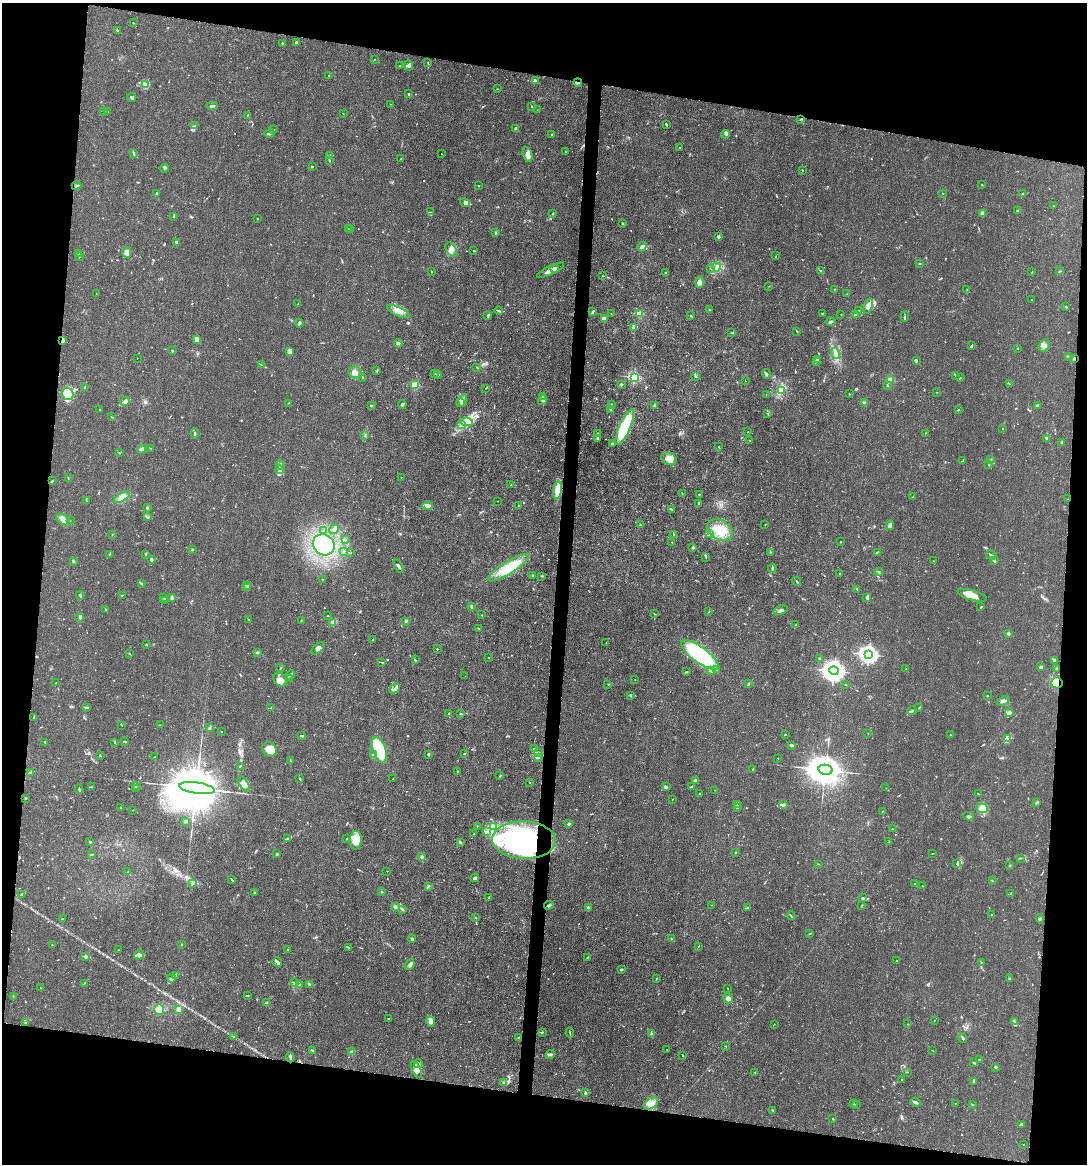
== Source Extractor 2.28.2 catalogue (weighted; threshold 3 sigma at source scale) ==
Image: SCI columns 108-4444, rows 6-4652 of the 4663 x 4660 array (HDU 1 of 3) = the unmasked area's bounding box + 8 px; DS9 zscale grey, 4 x 4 block average (1 PNG px = mean of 4 x 4 image px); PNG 1089 x 1166 px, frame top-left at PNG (2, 3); each listed source drawn as its Kron ellipse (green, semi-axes under 4 px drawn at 4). Shown black and unused: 19% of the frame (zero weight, under 3 of 4 exposures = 1% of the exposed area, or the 3 px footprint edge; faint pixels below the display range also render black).
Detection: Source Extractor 2.28.2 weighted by HDU 2 'WHT'. Background 0.0155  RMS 0.0022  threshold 0.01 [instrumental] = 3 sigma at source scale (4.5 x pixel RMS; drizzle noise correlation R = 1.50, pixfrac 1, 0.05/0.05 arcsec/px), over >= 5 px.
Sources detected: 828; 4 too faint to see at this stretch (4 x 4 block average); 11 inside a brighter object's white glare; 6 cosmic-ray / hot-pixel residue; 3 long thin detections or spike segments (spike, bleed or trail) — neither listed nor drawn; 29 coinciding with a brighter row at this scale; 70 inside a brighter listed object's ellipse — not listed separately; of the other 705, all 500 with FLUX_AUTO >= 0.444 (the completeness limit of this list) listed and drawn (205 fainter detections not listed), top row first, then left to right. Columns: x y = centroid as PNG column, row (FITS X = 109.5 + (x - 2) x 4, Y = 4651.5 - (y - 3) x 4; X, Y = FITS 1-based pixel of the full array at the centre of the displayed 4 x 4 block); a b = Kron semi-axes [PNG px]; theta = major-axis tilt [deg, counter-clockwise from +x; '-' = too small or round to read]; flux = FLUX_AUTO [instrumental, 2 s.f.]
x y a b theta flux
133 23 2 2 - 0.8
117 30 2 2 - 1.5
296 42 3 2 - 3.7
282 43 2 2 - 1.2
374 59 2 2 - 0.48
428 62 2 2 - 0.49
409 65 5 3 - 2.8
399 66 2 2 - 0.71
329 75 2 2 - 0.92
535 81 4 3 - 2.1
577 82 4 2 - 2.7
145 84 2 2 - 0.7
497 89 2 2 - 0.83
408 94 2 2 - 1.3
131 97 4 2 - 1.9
390 104 2 2 - 0.48
212 106 5 2 - 2.5
531 106 2 2 - 0.73
537 110 2 2 - 0.47
104 111 2 2 - 0.49
108 111 2 2 - 1.4
343 114 2 2 - 0.47
247 115 2 2 - 0.82
801 119 2 2 - 1.1
666 124 3 2 - 1
194 125 3 2 - 1.1
515 128 3 2 - 1.7
273 130 2 2 - 0.61
269 133 5 3 - 2.6
551 134 2 2 - 1.3
725 134 4 2 - 2
680 147 2 2 - 0.88
565 151 2 2 - 0.53
134 154 2 2 - 0.49
441 154 2 2 - 0.66
528 155 8 4 -75 6.1
330 156 2 2 - 0.64
401 159 2 2 - 0.64
329 161 2 2 - 0.54
312 167 2 2 - 1.6
165 168 4 2 - 1.6
802 170 2 2 - 0.79
982 184 2 2 - 0.47
76 186 5 2 - 1.8
478 186 2 2 - 0.58
157 193 3 2 - 2.9
943 193 2 2 - 0.51
1023 194 4 2 - 1.1
465 203 5 3 - 3.3
1054 206 2 2 - 0.65
1017 211 2 2 - 1.7
430 212 2 2 - 0.7
982 213 3 2 - 9
553 214 2 2 - 0.48
174 216 3 2 - 0.55
257 218 2 2 - 1.1
623 223 2 2 - 1.5
348 229 2 2 - 0.53
350 230 2 2 - 0.86
496 233 2 2 - 2.3
718 236 4 2 - 1.7
176 242 3 2 - 3.1
642 247 5 2 - 5.6
451 250 8 5 -61 6.5
474 251 3 2 - 0.64
127 252 5 4 - 4.4
78 253 2 2 - 0.82
80 256 3 2 - 0.64
776 256 2 2 - 0.49
920 263 2 2 - 1.1
716 267 4 2 - 1.9
555 268 4 3 - 8.7
711 269 2 2 - 0.66
550 270 15 3 26 7.1
821 270 3 2 - 1.1
1060 271 2 2 - 0.67
431 272 2 2 - 0.85
666 272 2 2 - 0.63
1032 272 2 2 - 0.78
603 276 2 2 - 0.55
699 282 6 3 87 10
769 286 2 2 - 0.52
834 289 2 2 - 0.94
967 289 2 2 - 0.45
96 294 2 2 - 0.63
847 294 2 2 - 0.48
1031 300 2 2 - 0.74
298 304 2 2 - 0.67
868 306 8 4 70 8.4
1066 307 3 2 - 1.9
710 310 2 2 - 0.85
499 311 4 2 - 1.8
858 311 3 2 - 0.77
398 312 12 4 -26 8.7
593 312 3 2 - 2.4
822 313 2 2 - 0.63
611 314 2 2 - 0.59
639 314 2 2 - 50
855 314 3 2 - 1.3
841 315 2 2 - 0.57
488 316 3 2 - 1
691 316 3 2 - 1.2
905 317 5 2 - 1.7
604 318 2 2 - 11
831 322 5 2 - 2.3
299 323 4 3 - 2.8
633 327 3 3 - 1.9
797 331 2 2 - 0.64
732 333 2 2 - 0.5
197 339 4 4 - 5.6
63 340 4 2 - 2.2
398 343 4 2 - 3.8
972 346 4 2 - 1.3
1044 346 6 5 - 5.8
1018 348 2 2 - 0.9
172 351 2 2 - 2.8
290 351 4 2 - 2.7
836 353 6 3 -71 4.2
1068 356 2 2 - 0.72
137 358 2 2 - 0.51
1074 358 3 2 - 1.8
818 359 3 2 - 1.7
916 361 3 2 - 1.3
816 362 3 2 - 1.6
261 364 2 2 - 0.48
477 367 4 2 - 0.75
377 371 3 2 - 1.1
355 372 6 6 - 7.2
435 373 2 2 - 0.79
438 374 2 2 - 2.4
766 374 5 3 - 2.1
696 376 2 2 - 1.4
955 376 2 2 - 0.83
363 377 3 2 - 1.1
634 377 2 2 - 160
960 378 2 2 - 0.48
890 380 2 2 - 50
745 381 2 2 - 0.55
1009 384 3 2 - 0.6
415 385 2 2 - 65
621 385 3 2 - 1.3
887 386 2 2 - 0.69
85 388 3 2 - 1.9
486 388 2 2 - 0.52
781 391 3 2 - 2.1
937 392 2 2 - 0.45
68 394 6 5 - 45
766 394 2 2 - 0.44
849 394 2 2 - 1.8
542 397 2 2 - 0.91
463 400 6 2 80 2.3
542 400 5 2 - 2.7
125 401 5 2 - 2
460 402 4 3 - 2.6
864 402 3 2 - 1.3
289 403 2 2 - 0.45
402 404 4 2 - 1.9
612 404 2 2 - 0.47
1038 405 4 2 - 2.9
371 406 3 2 - 1.4
655 406 3 2 - 2.6
100 409 2 2 - 0.49
610 409 2 2 - 1
958 410 2 2 - 1.2
768 413 2 2 - 0.57
111 417 2 2 - 0.87
467 422 6 3 -8 6.3
461 424 3 2 - 1.8
625 427 19 5 67 98
1002 429 2 2 - 0.52
748 432 2 2 - 0.77
195 433 5 2 - 1.6
597 433 2 2 - 0.6
925 433 2 2 - 0.48
365 435 2 2 - 0.66
598 438 4 3 - 2.4
1047 439 2 2 - 3.6
749 440 2 2 - 0.53
1062 442 4 2 - 1.9
612 444 3 2 - 2.2
719 447 2 2 - 0.52
151 448 4 2 - 0.67
142 449 4 3 - 2.4
120 453 2 2 - 0.69
669 459 8 5 -23 13
991 460 2 2 - 1.3
962 461 2 2 - 0.68
280 465 5 2 - 2.4
989 465 2 2 - 0.66
279 470 4 3 - 3.4
401 477 2 2 - 0.6
68 478 3 2 - 0.87
52 481 3 2 - 1.3
511 485 2 2 - 0.53
557 490 9 4 83 24
682 493 3 2 - 0.62
699 495 3 2 - 1
122 497 9 4 31 9.5
912 497 3 2 - 0.84
1067 499 2 2 - 0.84
86 500 2 2 - 0.84
497 501 2 2 - 0.7
698 503 3 2 - 1.2
427 505 5 4 - 4.3
519 506 2 2 - 2.1
147 508 2 2 - 7.1
672 509 2 2 - 1.1
147 516 3 2 - 1.2
63 519 7 5 -35 6.9
70 520 2 2 - 0.6
640 525 2 2 - 0.86
765 525 2 2 - 0.65
890 525 5 3 - 3
334 529 5 3 - 3.3
720 530 14 9 -34 26
324 531 2 2 - 0.94
673 534 3 2 - 0.76
710 534 3 2 - 0.89
112 535 2 2 - 0.66
345 540 2 2 - 0.81
672 542 2 2 - 0.86
841 542 2 2 - 0.88
324 545 11 10 - 180
693 548 3 2 - 2.2
192 549 3 2 - 1.2
343 551 3 2 - 0.99
770 552 2 2 - 0.51
877 552 3 2 - 1.5
351 553 2 2 - 0.46
109 554 2 2 - 0.62
146 554 2 2 - 0.66
991 555 5 2 - 2.1
706 557 2 2 - 0.6
151 560 2 2 - 3.6
73 561 2 2 - 4.4
933 561 2 2 - 0.63
994 561 3 3 - 2.2
398 566 7 2 -63 2.7
508 568 24 6 32 45
772 568 4 2 - 2
879 572 4 2 - 1.2
839 574 2 2 - 0.83
532 575 3 2 - 0.92
542 576 2 2 - 0.62
322 579 2 2 - 0.83
797 581 4 2 - 1.1
142 584 2 2 - 0.84
246 586 3 2 - 1.3
248 587 3 2 - 1.4
857 589 2 2 - 1.7
80 595 4 2 - 1.6
122 595 2 2 - 1.2
972 595 15 5 -16 15
164 597 3 2 - 0.91
867 597 3 2 - 1.7
172 598 3 2 - 3.4
164 600 2 2 - 0.53
471 607 2 2 - 2.5
981 607 2 2 - 1.7
106 609 2 2 - 1.1
781 610 7 2 17 3
708 612 2 2 - 0.61
654 613 3 2 - 0.62
481 615 2 2 - 0.79
328 616 2 2 - 0.52
79 618 4 2 - 1.6
249 620 2 2 - 0.71
301 620 2 2 - 1.2
406 621 4 2 - 1.9
333 622 4 3 - 2.8
796 625 3 2 - 0.97
478 628 3 2 - 0.73
1008 633 2 2 - 14
372 640 2 2 - 0.54
606 643 2 2 - 0.88
146 644 2 2 - 5
318 648 8 3 39 4.2
437 649 2 2 - 2
257 652 2 2 - 1.9
129 653 2 2 - 0.48
869 654 3 3 - 670
700 655 22 8 -36 120
489 657 2 2 - 0.54
820 658 3 2 - 0.77
415 660 2 2 - 1.5
1055 661 4 2 - 2.9
382 662 2 2 - 0.71
1041 667 2 2 - 5.3
280 668 3 2 - 0.87
906 668 2 2 - 0.47
1056 668 2 2 - 1.3
710 670 3 2 - 2.2
716 670 2 2 - 1.2
834 671 4 4 - 1400
686 672 3 2 - 0.78
290 675 5 2 - 3.1
465 676 2 2 - 0.69
289 679 2 2 - 0.66
635 679 2 2 - 0.6
280 680 8 6 -45 7.5
56 683 2 2 - 0.69
1057 683 5 5 - 26
608 684 2 2 - 0.65
748 684 2 2 - 1.3
846 684 2 2 - 0.55
395 688 6 2 44 2.6
631 696 3 2 - 1.3
987 696 2 2 - 1.5
1003 701 7 4 27 5.1
86 707 4 2 - 1.6
271 708 2 2 - 0.68
919 708 2 2 - 0.45
912 711 4 2 - 2.2
1009 713 4 4 - 3.8
448 714 2 2 - 0.85
460 714 3 2 - 1.4
34 717 2 2 - 1.2
121 725 3 2 - 0.68
160 725 2 2 - 0.51
209 728 3 2 - 1.4
221 732 2 2 - 1.1
868 733 2 2 - 0.51
785 734 2 2 - 0.85
950 735 2 2 - 0.61
301 736 4 2 - 1.3
1008 738 4 3 - 2.8
125 741 3 2 - 0.9
45 742 3 2 - 0.9
115 742 2 2 - 0.45
791 745 4 2 - 2.8
269 749 8 6 -40 15
534 749 3 2 - 1.5
379 750 13 6 -70 76
538 752 4 2 - 1.9
428 754 3 2 - 1.5
464 754 2 2 - 0.87
100 755 2 2 - 1.1
374 755 4 2 - 1.8
155 757 3 2 - 1.4
538 757 3 2 - 1.4
778 758 2 2 - 0.55
290 760 2 2 - 0.45
240 766 3 2 - 0.99
752 769 2 2 - 0.49
825 770 7 5 -11 5200
457 772 2 2 - 0.55
31 773 2 2 - 12
500 776 3 2 - 0.93
300 779 3 2 - 1.1
393 779 2 2 - 0.61
695 780 3 2 - 2.6
530 782 2 2 - 0.58
244 784 8 4 -56 7.2
135 785 4 2 - 1.5
91 787 3 2 - 0.73
666 787 4 2 - 1.3
692 787 2 2 - 2
136 788 3 2 - 0.86
197 788 18 5 -8 21000
886 788 2 2 - 0.55
79 789 5 2 - 1.6
715 790 2 2 - 0.45
700 794 3 2 - 1.3
978 794 2 2 - 0.87
25 798 2 2 - 0.9
672 799 2 2 - 0.55
1036 803 4 3 - 1.6
737 804 2 2 - 0.58
783 804 4 4 - 3.2
121 807 2 2 - 5.2
738 808 2 2 - 0.6
982 808 6 5 - 7.2
132 810 2 2 - 1.3
883 811 3 2 - 0.66
969 816 5 2 - 2.5
186 821 4 3 - 1.6
569 824 3 3 - 1.9
477 826 2 2 - 0.64
494 826 3 2 - 1.6
892 829 2 2 - 0.69
487 832 3 2 - 1.6
474 834 2 2 - 1
287 839 4 2 - 1.4
347 839 2 2 - 1.2
356 840 9 6 83 12
524 840 32 19 -2 180
90 841 3 2 - 0.89
889 841 3 2 - 0.59
460 842 4 2 - 1.6
735 852 2 2 - 0.7
932 853 3 2 - 0.52
92 854 3 2 - 1.6
277 854 3 2 - 1.4
422 857 3 2 - 3
1020 858 2 2 - 0.75
957 863 3 2 - 1.2
818 864 2 2 - 0.72
1010 865 2 2 - 0.85
387 871 2 2 - 0.59
128 872 3 2 - 1.6
475 878 4 2 - 2.5
232 879 4 2 - 1.5
992 881 3 2 - 0.95
192 883 2 2 - 0.89
915 884 2 2 - 0.62
428 886 4 2 - 1.4
922 886 2 2 - 0.53
254 892 2 2 - 0.62
381 892 2 2 - 0.53
1011 893 2 2 - 1.5
22 894 3 2 - 1.5
489 898 3 2 - 1.2
863 898 3 2 - 1.7
549 905 5 2 - 2.5
711 905 2 2 - 0.99
862 905 2 2 - 0.8
395 907 4 3 - 2.2
588 908 3 2 - 4.4
747 908 3 2 - 0.72
403 909 3 2 - 1.4
992 914 2 2 - 0.75
791 916 4 2 - 1
475 917 2 2 - 0.93
62 919 3 2 - 1.3
1040 919 4 2 - 1.9
810 933 2 2 - 0.68
412 939 4 3 - 2.4
672 939 2 2 - 0.88
52 945 2 2 - 0.54
182 945 2 2 - 1.1
698 946 2 2 - 0.46
348 947 4 2 - 1.1
288 949 2 2 - 0.56
118 950 2 2 - 0.49
139 955 5 4 - 4.5
86 956 4 2 - 3
587 958 2 2 - 1
897 961 2 2 - 1.1
277 962 5 2 - 4.8
981 962 2 2 - 0.47
410 965 6 3 50 3.7
621 969 3 2 - 2.1
175 975 3 2 - 1.7
171 978 4 3 - 2.6
656 978 2 2 - 0.62
1010 978 3 2 - 1.4
84 983 2 2 - 0.58
295 983 3 3 - 2.2
299 984 2 2 - 0.74
310 985 3 2 - 2.5
40 988 2 2 - 0.51
728 988 2 2 - 0.57
13 996 2 2 - 1.2
247 996 3 2 - 1
728 998 5 4 - 5.3
266 1003 2 2 - 1.2
159 1009 5 5 - 11
179 1009 4 4 - 4.3
389 1019 2 2 - 1.5
934 1020 2 2 - 0.46
431 1021 5 3 - 7.1
1015 1022 4 2 - 1.3
26 1023 2 2 - 6.4
774 1024 2 2 - 0.45
908 1024 2 2 - 0.61
542 1032 2 2 - 0.73
570 1033 4 2 - 1.2
651 1034 3 2 - 1.7
234 1037 3 2 - 1.5
519 1037 2 2 - 1.1
963 1038 4 2 - 2
725 1046 2 2 - 0.7
667 1049 2 2 - 0.81
312 1050 4 2 - 0.99
933 1051 2 2 - 0.52
352 1052 3 2 - 1.5
550 1055 4 2 - 2
683 1055 2 2 - 0.93
290 1057 5 2 - 2.8
980 1059 2 2 - 0.77
974 1062 4 2 - 1.4
418 1064 4 3 - 2.5
995 1068 2 2 - 0.58
417 1070 9 4 -65 7.7
755 1072 2 2 - 0.61
907 1072 2 2 - 0.55
902 1079 2 2 - 0.58
974 1081 3 2 - 1.7
503 1082 2 2 - 1.1
585 1093 2 2 - 3.7
916 1102 5 2 - 3.3
651 1103 8 5 34 8.9
956 1103 2 2 - 0.48
854 1104 3 2 - 1.2
857 1105 2 2 - 0.45
972 1105 3 2 - 1
772 1110 3 2 - 0.94
833 1119 2 2 - 1.3
1021 1124 4 2 - 1.9
1023 1144 2 2 - 0.48
Overlapping masked pixels (flux is a lower limit): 7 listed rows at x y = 577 82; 63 340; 1074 358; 52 481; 1067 499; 1057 683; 524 840
Diffuse or blended objects may show on this block-average render without a row.